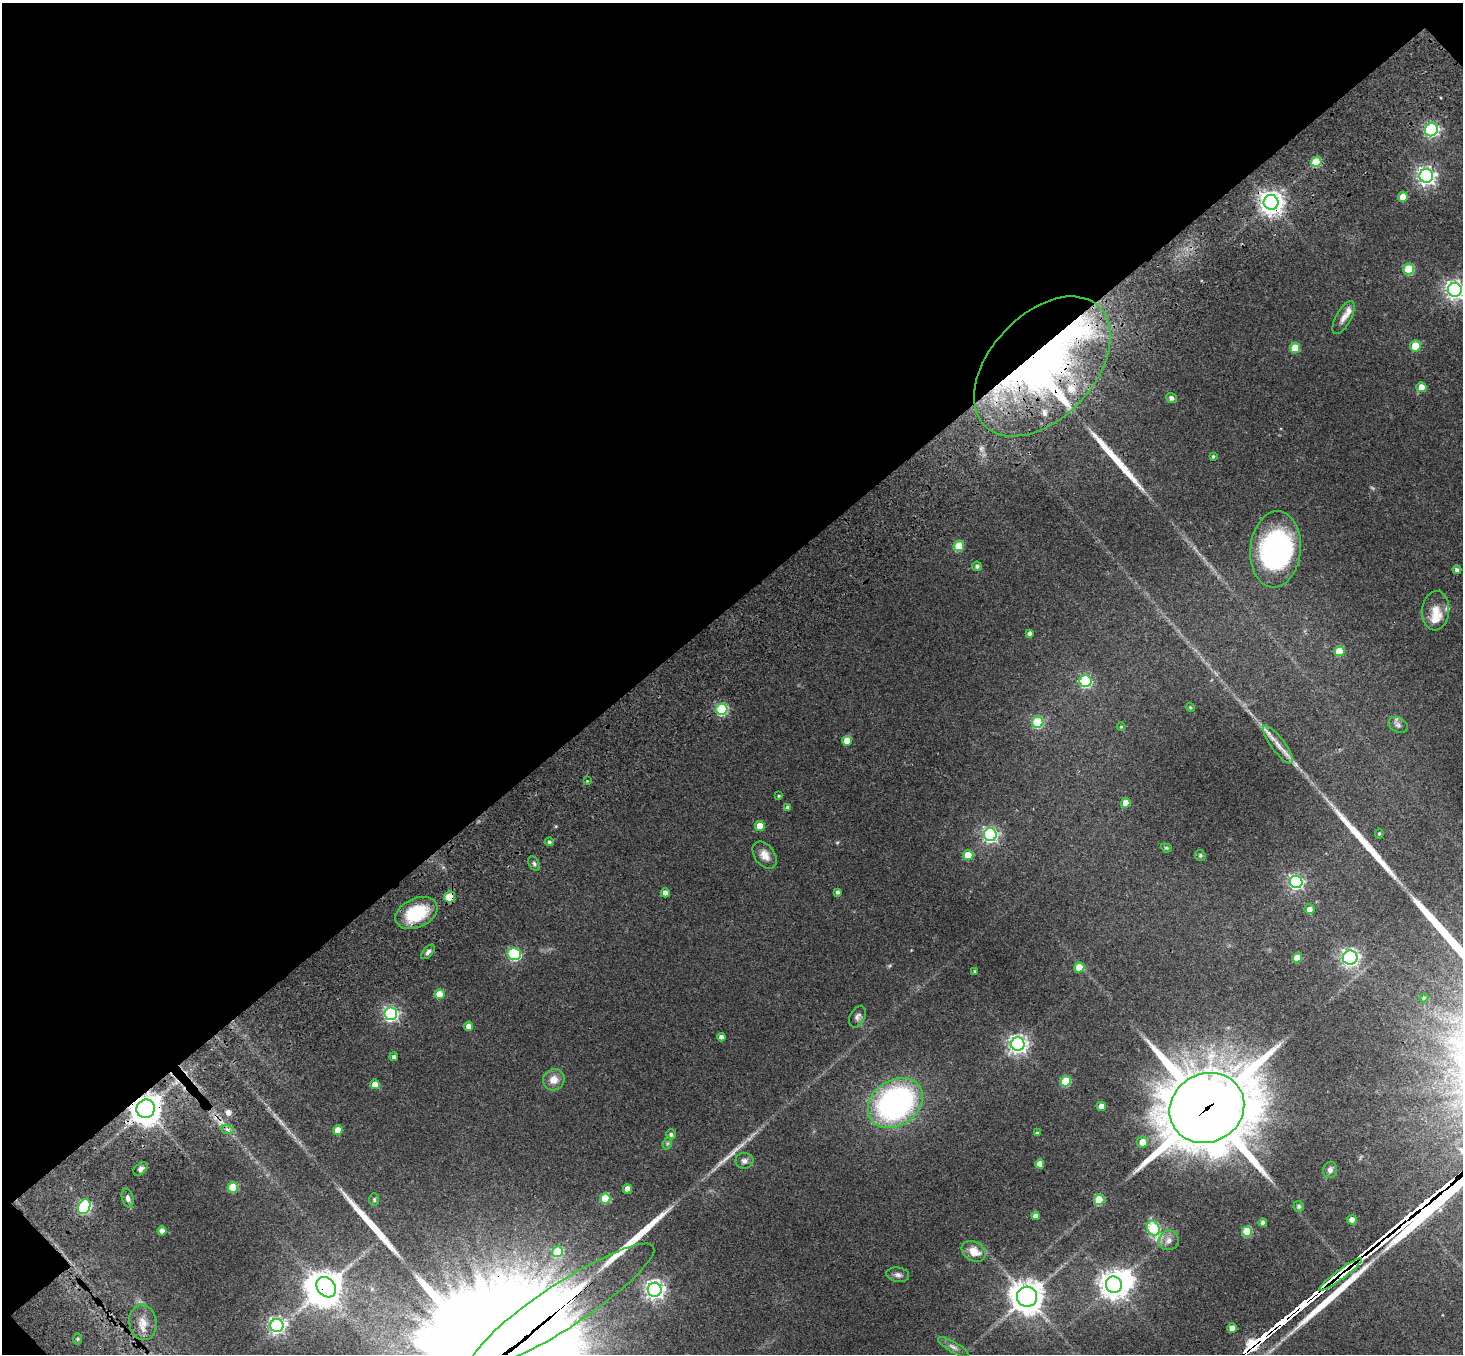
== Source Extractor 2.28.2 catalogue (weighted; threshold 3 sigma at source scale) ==
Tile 5 of 4 x 4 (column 1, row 2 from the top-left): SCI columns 183-1643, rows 3173-4524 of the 6205 x 6204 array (HDU 1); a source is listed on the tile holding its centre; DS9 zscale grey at full resolution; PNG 1465 x 1356 px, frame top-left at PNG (2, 3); each listed source drawn as its Kron ellipse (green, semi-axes under 4 px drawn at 4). Shown black and unused: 45% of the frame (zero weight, under 3 of 4 exposures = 9% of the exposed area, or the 3 px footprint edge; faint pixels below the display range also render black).
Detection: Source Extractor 2.28.2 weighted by HDU 2 'WHT'; one run over the whole footprint, this tile lists its part. Background 0.0446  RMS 0.0054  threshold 0.0243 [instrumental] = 3 sigma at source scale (4.5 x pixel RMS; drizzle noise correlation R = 1.50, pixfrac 1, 0.05/0.05 arcsec/px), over >= 5 px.
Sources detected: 130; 1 too faint to see at this stretch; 2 inside a brighter object's white glare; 2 cosmic-ray / hot-pixel residue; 10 long thin detections or spike segments (spike, bleed or trail) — neither listed nor drawn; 7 inside a brighter listed object's ellipse — not listed separately; the other 108 listed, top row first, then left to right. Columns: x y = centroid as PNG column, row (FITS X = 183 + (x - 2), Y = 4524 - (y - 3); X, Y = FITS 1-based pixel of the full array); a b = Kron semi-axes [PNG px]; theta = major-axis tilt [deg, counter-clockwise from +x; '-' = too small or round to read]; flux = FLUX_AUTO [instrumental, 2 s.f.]
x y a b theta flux
1431 130 7 6 - 110
1316 162 5 5 - 19
1426 176 7 7 - 220
1403 197 5 5 - 7.2
1271 202 7 7 - 480
1409 269 5 5 - 27
1455 290 7 7 - 260
1343 318 18 7 61 3.7
1415 346 5 5 - 13
1295 348 5 5 - 15
1042 366 83 52 47 370
1421 387 5 5 - 7.2
1171 398 5 5 - 1.7
1213 456 3 3 - 0.68
959 546 5 5 - 18
1275 549 38 25 85 98
977 566 5 4 - 1.3
1457 570 4 4 - 1.7
1436 611 20 13 84 7.4
1030 633 4 4 - 1.5
1339 651 5 5 - 14
1086 681 6 6 - 63
1190 707 4 3 - 0.5
722 709 5 5 - 52
1038 722 6 5 - 47
1398 725 10 7 -28 2
1121 727 4 4 - 0.57
847 741 5 5 - 7.3
1278 744 23 6 -53 5.3
587 781 4 3 - 0.44
779 796 4 3 - 0.56
1126 803 5 4 - 6.4
788 807 4 4 - 1.3
760 826 5 5 - 8.9
1379 834 5 4 - 0.74
990 835 6 6 - 140
549 842 4 4 - 0.97
1166 848 6 4 -20 0.7
765 855 15 10 -53 4.8
968 855 5 5 - 13
1200 855 5 5 - 0.82
534 864 8 5 -63 1.1
1296 882 6 6 - 130
837 892 4 3 - 1.4
665 893 4 4 - 3.7
450 897 6 5 - 13
1310 909 5 5 - 2.7
416 913 22 14 25 26
428 952 9 4 47 1.4
514 954 7 6 - 64
1297 958 5 5 - 8.7
1350 958 7 7 - 210
1079 967 5 5 - 11
975 971 3 3 - 0.7
440 994 5 5 - 11
1424 998 4 4 - 0.68
391 1014 6 6 - 130
858 1017 11 7 62 1.9
468 1026 5 4 - 3.1
721 1037 4 4 - 2.5
1018 1044 7 7 - 240
394 1057 4 4 - 1.4
554 1080 11 10 - 4.8
1066 1081 5 5 - 27
375 1084 5 5 - 5
895 1103 29 23 34 130
1101 1106 4 4 - 4.1
1207 1108 38 34 28 4900
146 1109 9 9 - 780
227 1129 7 4 -19 1.3
338 1130 5 4 - 6
1037 1133 3 3 - 0.79
671 1134 5 5 - 1.4
1142 1142 5 5 - 5.9
668 1143 6 4 71 0.86
744 1161 9 7 4 2.1
1040 1164 4 4 - 5.1
141 1169 8 5 42 1.4
1330 1170 8 7 - 2.1
233 1187 5 5 - 22
627 1189 5 4 - 4.9
128 1198 10 5 -76 1.9
605 1198 5 5 - 20
374 1200 6 4 -89 0.76
1099 1200 5 5 - 23
1299 1206 5 5 - 1.3
84 1207 8 6 64 80
1035 1216 4 4 - 2.3
1352 1220 4 4 - 5.3
1263 1222 4 4 - 1.7
1153 1228 7 6 - 44
162 1231 4 4 - 3.8
1247 1232 5 5 - 25
1169 1240 10 9 - 3.1
974 1251 13 9 -30 7.2
557 1252 5 5 - 20
898 1275 11 7 -8 2
1340 1275 26 4 37 880
1114 1285 8 8 - 590
326 1287 11 8 -50 560
655 1290 7 7 - 260
1027 1297 10 10 - 840
563 1306 108 22 33 4300
143 1322 18 13 -82 6.1
277 1325 6 6 - 170
1232 1328 4 4 - 4
77 1339 5 3 - 0.61
953 1347 17 5 -30 2.4
Overlapping masked pixels (flux is a lower limit): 9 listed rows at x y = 1271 202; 1042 366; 722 709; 450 897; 1207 1108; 146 1109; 1340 1275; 326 1287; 563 1306
Isophote crosses this tile's border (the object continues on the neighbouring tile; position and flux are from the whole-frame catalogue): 1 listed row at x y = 1455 290